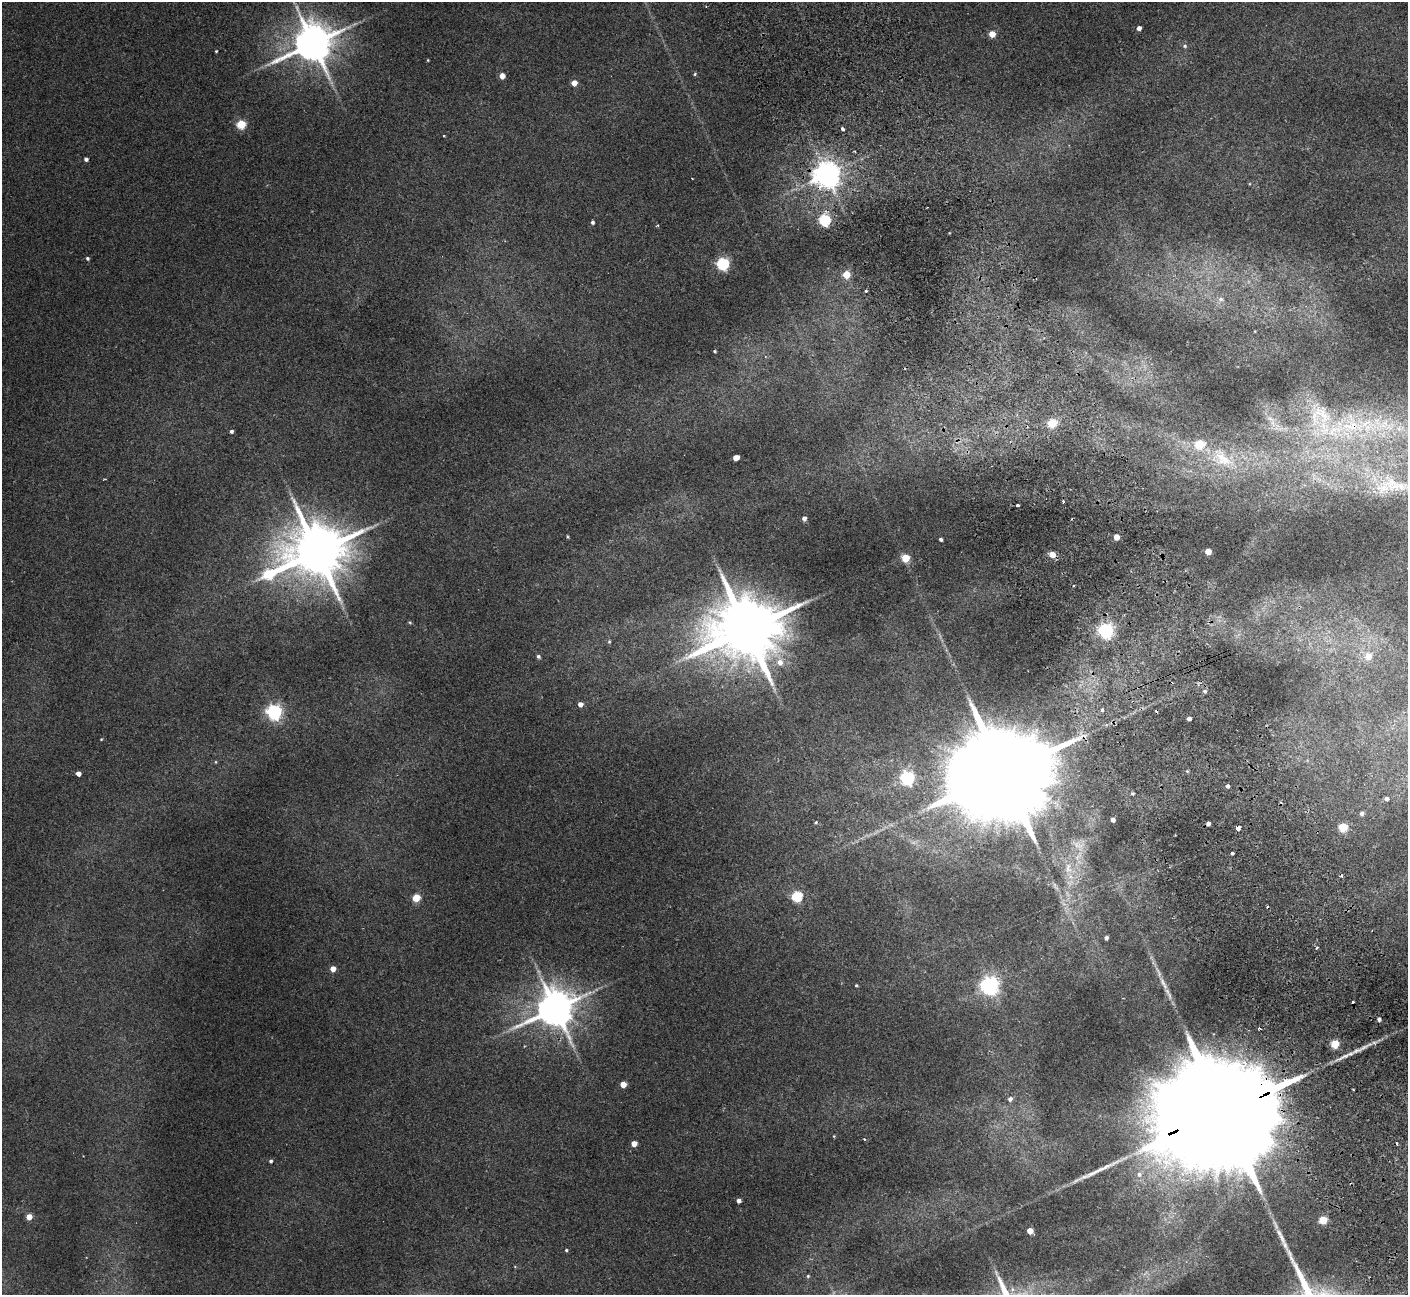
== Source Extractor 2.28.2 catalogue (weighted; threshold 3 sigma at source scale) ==
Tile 6 of 4 x 4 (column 2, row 2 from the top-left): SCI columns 1461-2866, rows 2773-4065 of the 5736 x 5674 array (HDU 1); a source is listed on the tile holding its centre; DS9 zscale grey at full resolution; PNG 1410 x 1297 px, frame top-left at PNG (2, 2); no overlay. Shown black and unused: <1% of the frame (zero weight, under 2 of 3 exposures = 3% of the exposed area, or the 3 px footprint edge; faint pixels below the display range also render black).
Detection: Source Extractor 2.28.2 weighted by HDU 2 'WHT'; one run over the whole footprint, this tile lists its part. Background 0.119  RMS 0.01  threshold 0.0465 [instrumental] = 3 sigma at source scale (4.5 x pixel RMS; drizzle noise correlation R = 1.50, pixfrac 1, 0.05/0.05 arcsec/px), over >= 5 px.
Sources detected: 116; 8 too faint to see at this stretch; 9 cosmic-ray / hot-pixel residue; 2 long thin detections or spike segments (spike, bleed or trail) — not listed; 3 inside a brighter listed object's ellipse — not listed separately; the other 94 listed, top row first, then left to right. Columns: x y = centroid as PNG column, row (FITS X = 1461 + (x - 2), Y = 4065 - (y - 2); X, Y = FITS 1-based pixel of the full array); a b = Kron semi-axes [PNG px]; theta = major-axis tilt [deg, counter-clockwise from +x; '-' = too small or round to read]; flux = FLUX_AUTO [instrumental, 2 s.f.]
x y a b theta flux
1139 28 4 4 - 5.6
992 34 4 4 - 19
313 43 12 10 29 3700
1185 46 6 5 - 1.9
216 51 3 3 - 1.1
428 60 4 3 - 0.85
695 74 5 4 - 1.4
502 76 4 4 - 12
574 83 4 4 - 13
241 124 5 5 - 58
842 129 4 3 - 3.9
444 136 4 2 - 0.71
86 159 4 4 - 3.2
826 174 8 8 - 1400
825 220 5 5 - 140
593 222 4 4 - 2.3
658 225 4 3 - 1.2
87 258 4 4 - 2
723 264 6 5 - 160
846 274 5 5 - 25
865 291 3 3 - 4.4
1221 299 8 6 -1 3.3
1255 331 4 2 - 0.65
715 351 3 3 - 1.2
1052 423 5 5 - 54
1352 426 117 39 8 280
231 431 3 3 - 2.9
736 457 5 4 - 9.9
1222 458 42 23 -36 62
105 479 3 2 - 0.86
1393 484 120 33 -2 240
1063 501 3 2 - 2.4
1018 505 3 3 - 10
804 518 5 4 - 4.1
567 536 5 3 - 0.91
1116 537 4 4 - 14
941 539 3 3 - 2.4
1208 551 4 4 - 16
317 552 16 15 - 7000
1052 554 5 5 - 14
906 558 5 5 - 41
269 574 14 6 30 82
410 622 5 4 - 1.2
746 629 20 16 15 12000
1106 630 6 6 - 270
609 642 5 4 - 1.4
538 656 5 4 - 2.3
1368 656 7 6 - 14
780 662 8 8 - 8.5
1205 691 5 4 - 2
580 704 4 4 - 6.5
1102 710 4 3 - 7.7
274 712 6 6 - 330
1189 718 4 3 - 25
101 739 3 3 - 0.81
216 762 5 3 - 0.85
1187 771 4 4 - 1.1
1003 773 39 20 21 40000
78 774 4 4 - 6.7
907 778 6 6 - 240
1227 786 4 3 - 5.8
1132 793 4 3 - 1.4
1386 799 5 5 - 3.3
1362 814 5 5 - 3.3
1113 820 4 4 - 4.4
816 822 5 4 - 1.5
1343 827 5 5 - 48
1238 828 4 3 - 12
1078 845 20 13 -34 14
1232 854 3 3 - 15
1068 868 18 11 -82 17
797 896 5 5 - 92
416 898 5 5 - 36
1106 938 4 4 - 2.8
1317 948 5 3 - 1.4
333 969 4 4 - 11
856 985 3 3 - 1
990 986 7 6 - 530
555 1009 11 10 - 3300
1379 1019 4 3 - 2.7
1335 1044 5 5 - 42
623 1084 4 4 - 15
1010 1099 5 5 - 3.3
1222 1113 66 22 22 81000
834 1136 4 3 - 0.79
634 1143 4 4 - 11
271 1161 4 4 - 2
1139 1174 8 7 - 5.2
739 1201 4 4 - 4.3
29 1217 4 4 - 17
1323 1220 5 5 - 40
1030 1231 5 4 - 13
566 1250 4 4 - 1.5
808 1276 4 4 - 1.2
Overlapping masked pixels (flux is a lower limit): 7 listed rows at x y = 826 174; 825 220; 1352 426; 1393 484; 1003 773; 555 1009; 1222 1113
Isophote crosses this tile's border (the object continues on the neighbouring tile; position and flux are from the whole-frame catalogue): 1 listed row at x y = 1393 484